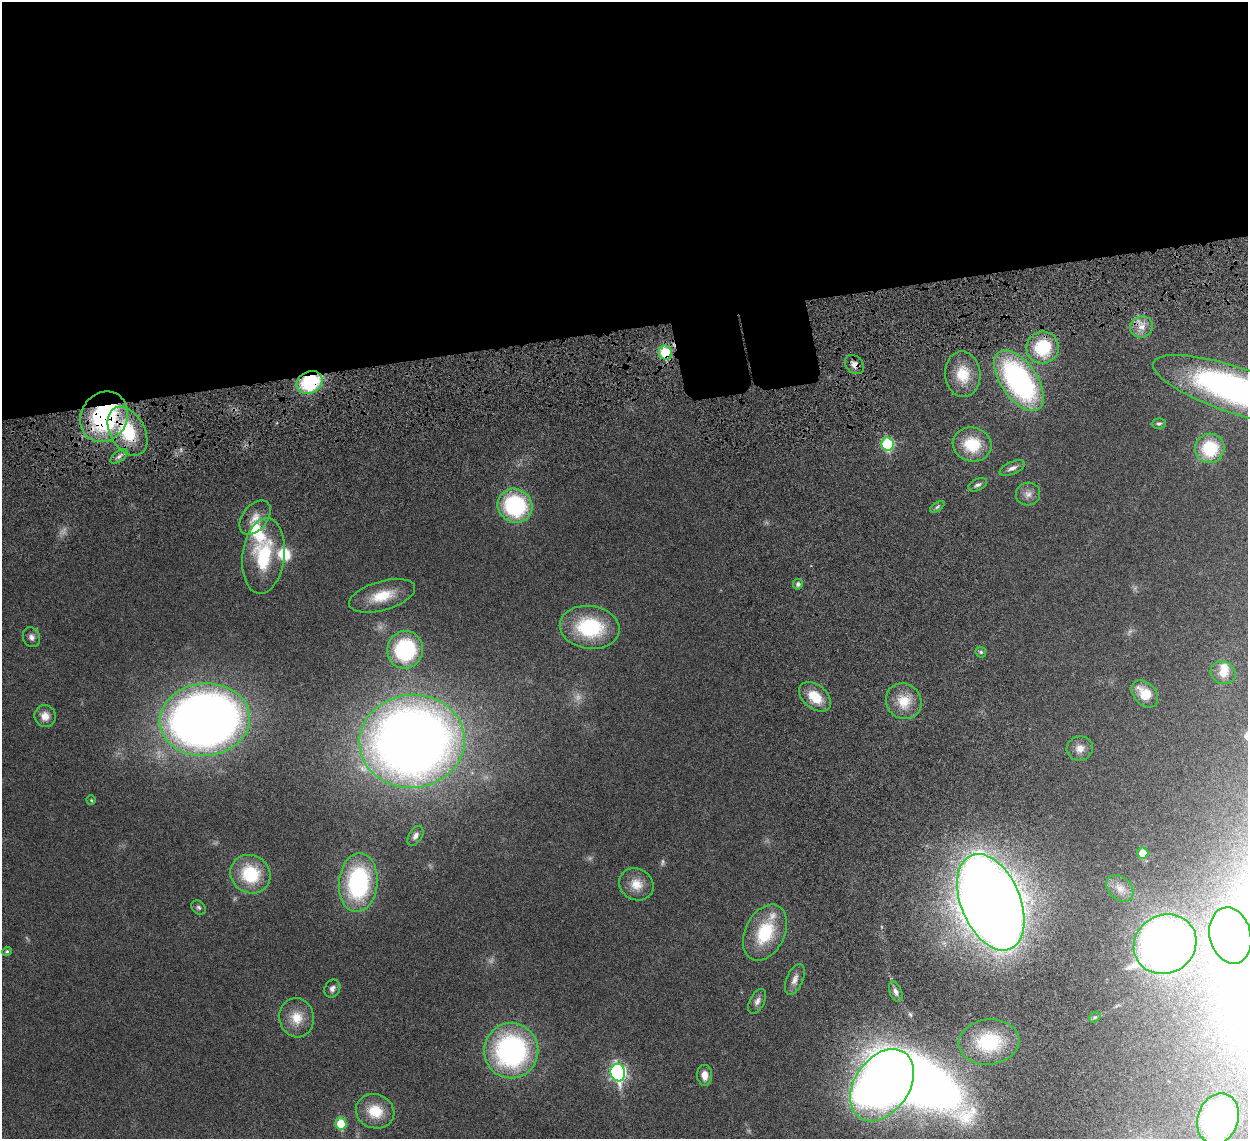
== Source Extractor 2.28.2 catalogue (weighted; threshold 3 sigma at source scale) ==
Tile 2 of 4 x 4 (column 2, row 1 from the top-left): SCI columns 1334-2579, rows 3770-4906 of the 5157 x 5153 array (HDU 1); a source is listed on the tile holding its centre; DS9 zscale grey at full resolution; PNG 1250 x 1141 px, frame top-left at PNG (2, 2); each listed source drawn as its Kron ellipse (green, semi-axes under 4 px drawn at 4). Shown black and unused: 30% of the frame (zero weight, under 6 of 12 exposures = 7% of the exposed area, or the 3 px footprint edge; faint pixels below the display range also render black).
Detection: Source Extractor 2.28.2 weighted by HDU 2 'WHT'; one run over the whole footprint, this tile lists its part. Background 0.0352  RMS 0.0025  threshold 0.0103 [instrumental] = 3 sigma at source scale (4.09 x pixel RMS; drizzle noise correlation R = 1.36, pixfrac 0.8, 0.05/0.05 arcsec/px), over >= 5 px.
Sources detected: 73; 6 too faint to see at this stretch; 1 inside a brighter object's white glare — neither listed nor drawn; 3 inside a brighter listed object's ellipse — not listed separately; the other 63 listed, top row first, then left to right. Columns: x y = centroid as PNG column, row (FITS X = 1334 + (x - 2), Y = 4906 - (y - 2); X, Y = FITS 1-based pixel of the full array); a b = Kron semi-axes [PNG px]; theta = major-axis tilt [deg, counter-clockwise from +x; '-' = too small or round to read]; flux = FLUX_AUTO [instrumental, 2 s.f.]
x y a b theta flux
1141 327 11 10 - 2.3
1043 348 16 16 - 12
665 352 7 6 - 11
854 365 11 8 -47 1.4
963 374 23 17 -85 6.4
1019 380 35 18 -55 52
309 382 13 10 28 18
1235 390 86 23 -18 94
104 417 26 23 57 38
1159 424 7 5 1 0.44
127 431 26 17 -60 13
888 444 7 6 - 18
972 444 19 17 -12 8
1210 448 15 14 - 11
119 456 10 5 37 0.85
1012 468 13 6 23 1.2
978 485 10 5 25 0.75
1028 494 12 11 - 1.5
515 506 18 16 -33 25
937 507 8 4 36 0.47
255 518 19 12 51 2.8
263 556 38 21 83 16
798 584 5 5 - 0.69
382 596 34 14 16 6.8
590 627 30 21 -8 18
31 637 10 8 -67 1.1
405 650 19 18 - 20
981 652 6 5 - 0.38
1223 673 13 11 -26 3
1145 694 15 11 -47 5.1
815 697 18 12 -40 5.5
904 701 18 17 - 5.1
45 716 11 10 - 2.2
205 720 45 36 5 230
412 741 53 46 6 280
1080 748 13 12 - 1.9
91 800 4 4 - 0.3
415 836 11 6 58 0.96
1143 853 6 5 - 5.1
250 874 20 19 - 12
358 883 29 19 85 32
636 884 17 15 -31 3.6
1120 888 15 11 -42 2.1
991 902 51 29 -67 560
199 907 8 6 -43 0.56
765 933 30 19 63 12
1230 936 28 20 -76 100
1165 944 32 29 30 160
7 951 5 4 - 0.39
795 980 16 8 67 1.5
332 988 9 7 59 0.96
896 992 11 6 -70 1.1
757 1001 13 7 62 1.1
1095 1017 6 5 - 0.39
297 1018 19 17 -79 4.6
989 1042 30 22 6 14
511 1051 28 27 - 50
618 1073 9 7 -79 65
705 1075 10 7 -85 2.2
882 1085 40 27 55 290
375 1111 19 17 -19 6.1
1218 1119 26 20 70 83
341 1124 6 5 - 8.1
Overlapping masked pixels (flux is a lower limit): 5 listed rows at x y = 665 352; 854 365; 309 382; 104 417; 127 431
Isophote crosses this tile's border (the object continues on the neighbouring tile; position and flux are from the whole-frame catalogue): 4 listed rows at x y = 1235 390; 1230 936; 1165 944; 1218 1119